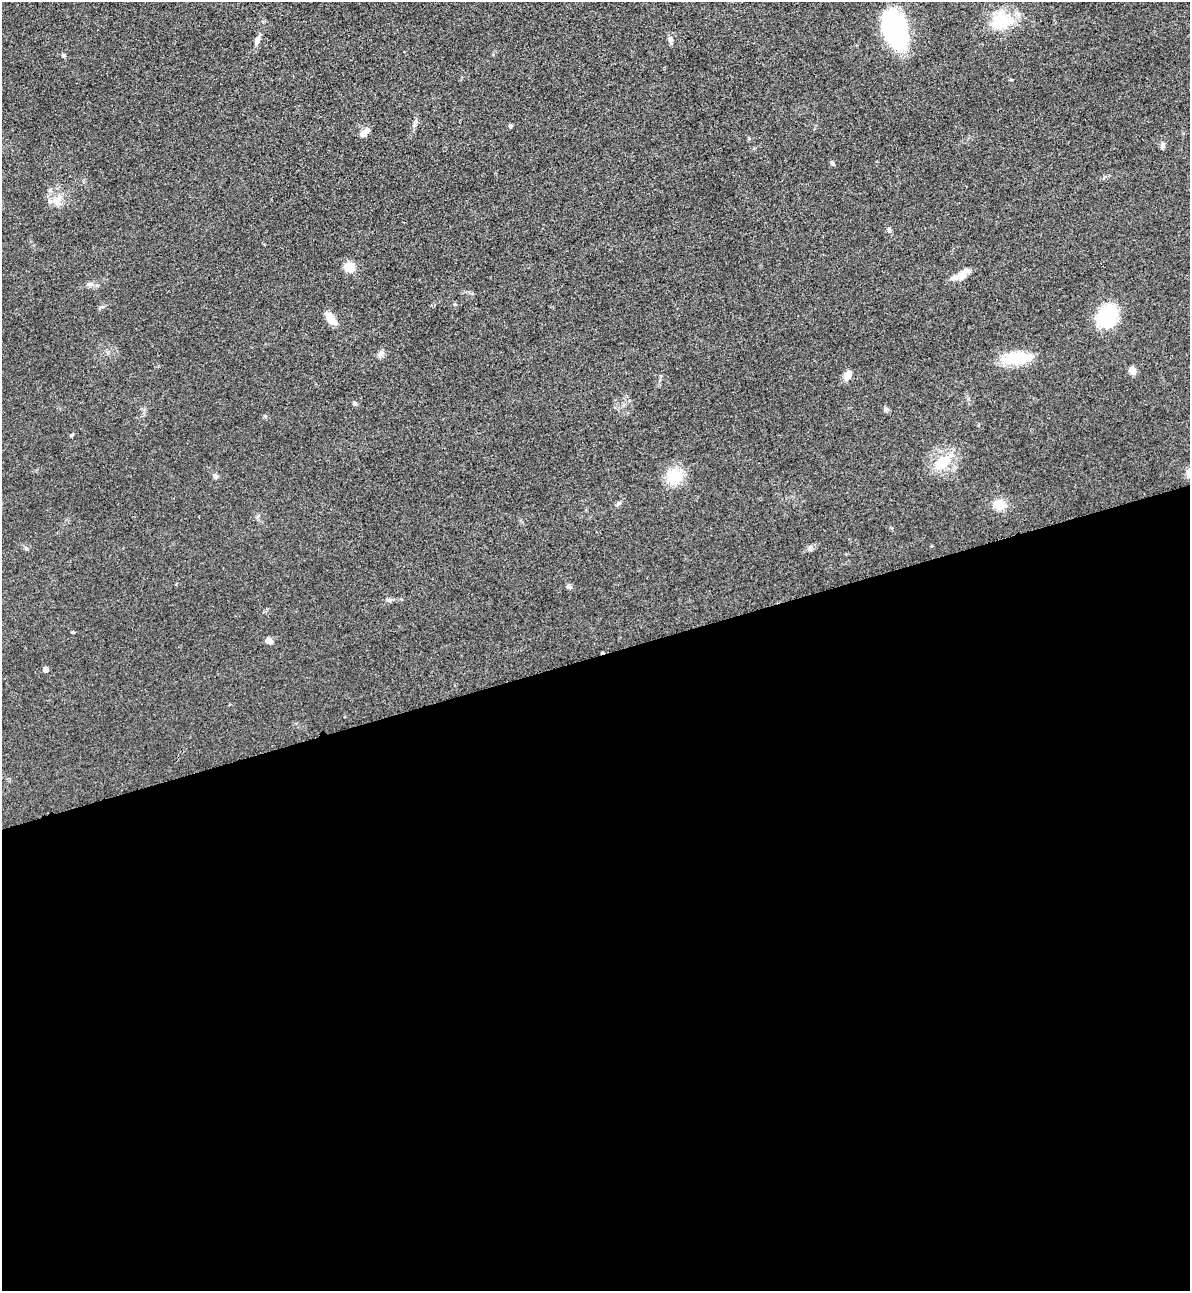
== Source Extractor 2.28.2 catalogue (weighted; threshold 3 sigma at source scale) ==
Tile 15 of 4 x 4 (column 3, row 4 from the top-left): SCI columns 2659-3846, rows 29-1317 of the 5195 x 5213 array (HDU 1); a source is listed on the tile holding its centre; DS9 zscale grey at full resolution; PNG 1192 x 1293 px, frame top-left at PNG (2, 2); no overlay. Shown black and unused: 49% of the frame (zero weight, under 3 of 4 exposures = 3% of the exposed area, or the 3 px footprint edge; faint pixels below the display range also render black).
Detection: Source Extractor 2.28.2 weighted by HDU 2 'WHT'; one run over the whole footprint, this tile lists its part. Background 0.0679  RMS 0.0084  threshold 0.0379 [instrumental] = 3 sigma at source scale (4.5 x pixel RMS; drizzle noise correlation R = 1.50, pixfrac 1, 0.05/0.05 arcsec/px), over >= 5 px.
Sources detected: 37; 2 inside a brighter listed object's ellipse — not listed separately; the other 35 listed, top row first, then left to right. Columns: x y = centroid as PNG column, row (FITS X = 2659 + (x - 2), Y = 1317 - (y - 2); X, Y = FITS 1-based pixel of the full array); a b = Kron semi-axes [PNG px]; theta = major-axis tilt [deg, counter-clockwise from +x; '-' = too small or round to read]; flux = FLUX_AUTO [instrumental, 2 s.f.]
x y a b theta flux
1000 21 20 18 16 32
895 29 34 18 -72 150
670 39 8 6 -77 3.4
257 40 13 6 73 3.8
63 55 5 5 - 1.4
510 126 6 4 -70 1.1
363 134 12 8 38 4.5
1162 145 9 5 90 2.1
832 163 5 5 - 1.3
49 202 6 4 72 1.5
889 229 7 4 -81 1.4
350 267 11 10 - 11
961 276 15 10 61 6.1
89 284 6 5 - 1.7
1108 315 25 19 60 47
330 318 15 8 -54 11
381 354 9 7 62 2.9
1017 358 31 13 4 33
1132 370 9 7 -58 4.5
847 375 10 7 68 6.1
355 403 6 4 -22 1.3
886 409 6 5 - 1.8
72 435 6 3 70 0.91
943 462 19 12 42 23
215 476 8 5 -27 1.8
674 476 14 13 - 27
619 503 7 4 19 1.4
999 505 12 10 0 12
810 548 6 5 - 1.9
26 549 6 5 - 1.3
569 586 6 5 - 1.6
389 600 7 6 - 1.8
73 632 5 3 - 0.75
268 641 7 6 - 4.5
46 669 4 4 - 5.8